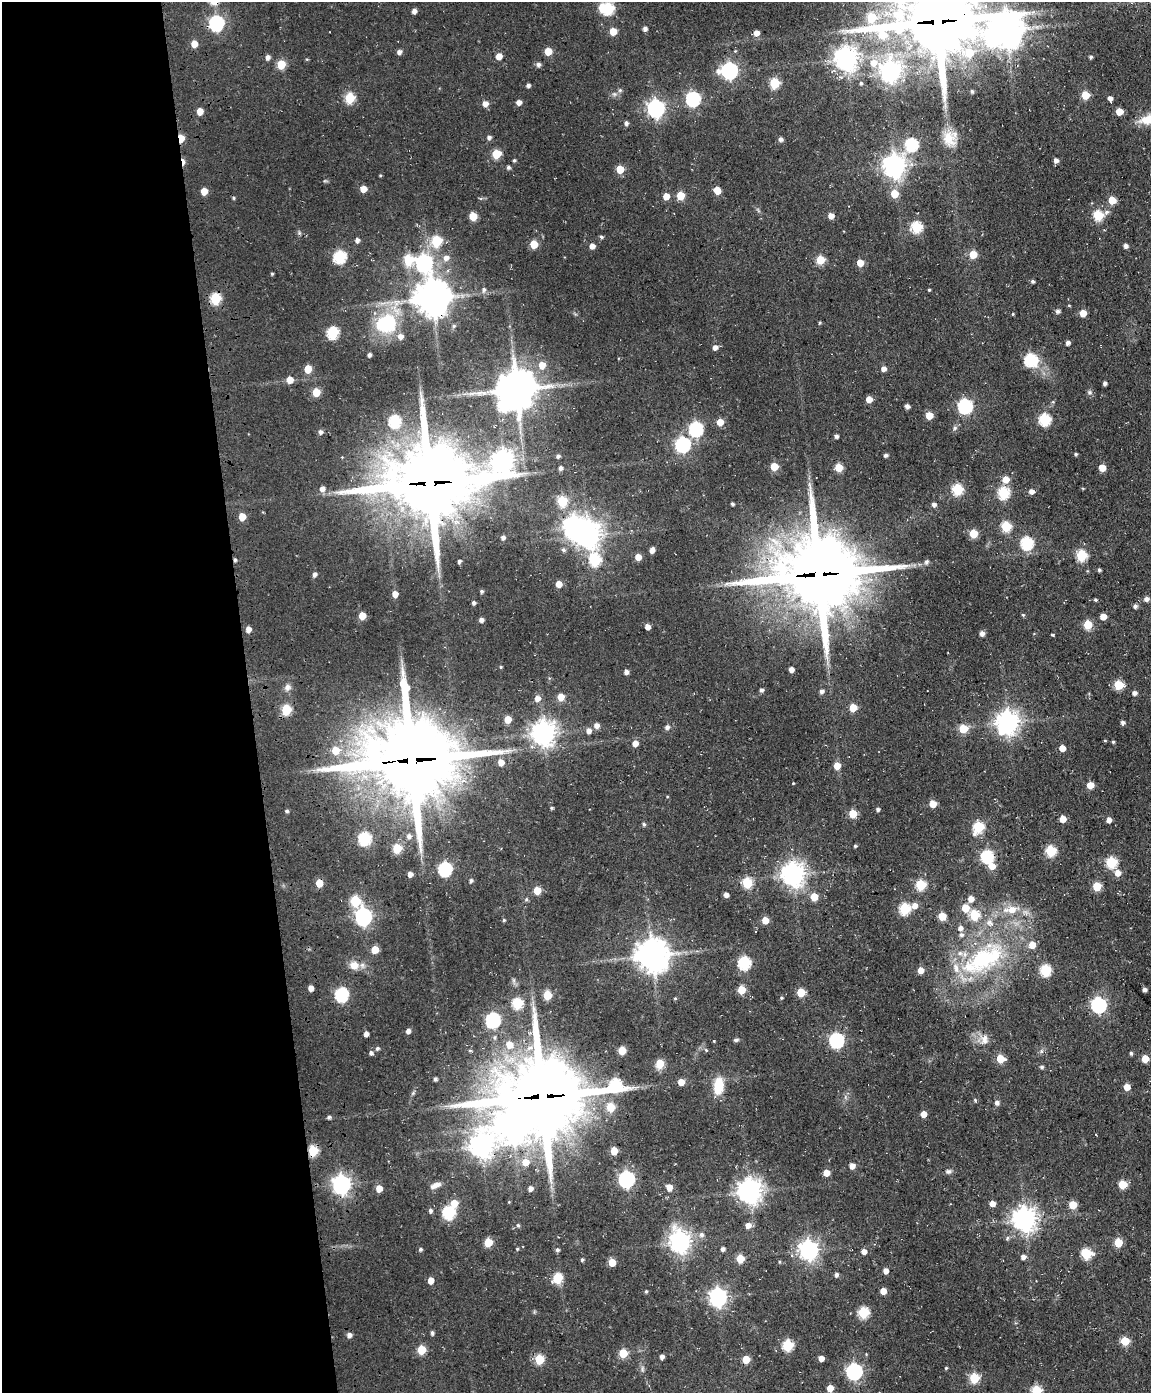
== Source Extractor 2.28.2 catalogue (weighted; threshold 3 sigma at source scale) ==
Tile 5 of 4 x 3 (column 1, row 2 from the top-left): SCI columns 114-1262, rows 1652-3042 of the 4820 x 4802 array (HDU 1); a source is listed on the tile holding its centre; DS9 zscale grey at full resolution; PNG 1153 x 1395 px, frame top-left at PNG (2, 2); no overlay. Shown black and unused: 22% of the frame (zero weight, under 3 of 4 exposures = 11% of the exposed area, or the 3 px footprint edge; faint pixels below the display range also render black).
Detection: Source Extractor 2.28.2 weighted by HDU 2 'WHT'; one run over the whole footprint, this tile lists its part. Background 0.0634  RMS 0.0094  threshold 0.0423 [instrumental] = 3 sigma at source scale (4.5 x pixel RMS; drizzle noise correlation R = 1.50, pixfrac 1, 0.05/0.05 arcsec/px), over >= 5 px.
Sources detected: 354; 8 inside a brighter object's white glare — not listed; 4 inside a brighter listed object's ellipse — not listed separately; the other 342 listed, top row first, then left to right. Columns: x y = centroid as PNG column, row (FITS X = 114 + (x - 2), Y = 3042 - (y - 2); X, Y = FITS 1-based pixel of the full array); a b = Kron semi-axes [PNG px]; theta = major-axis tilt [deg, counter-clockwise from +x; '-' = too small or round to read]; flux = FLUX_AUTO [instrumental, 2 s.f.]
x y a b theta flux
608 9 6 5 - 73
414 11 4 4 - 4.2
937 22 29 23 -7 8700
216 23 7 6 - 180
645 29 4 4 - 3.2
1007 30 14 10 -55 1800
613 31 5 5 - 16
756 33 5 5 - 6.3
194 44 5 5 - 11
399 52 5 5 - 3.4
548 52 5 5 - 17
499 56 5 5 - 9.3
268 57 5 5 - 3.9
1091 57 4 4 - 1.5
307 59 5 3 - 0.84
846 59 8 8 - 790
874 63 9 8 - 11
281 64 5 5 - 30
538 64 6 5 - 2.8
729 71 7 7 - 250
890 72 8 8 - 470
775 83 5 5 - 47
861 83 5 4 - 1.5
528 85 4 4 - 2.6
620 90 6 5 - 1.6
972 91 4 4 - 1.7
1085 95 5 5 - 25
350 98 6 5 - 50
1110 98 5 4 - 3.9
693 99 6 6 - 150
519 102 4 4 - 5.1
485 104 5 5 - 5.8
656 108 7 7 - 310
200 111 5 5 - 11
1119 112 5 5 - 17
1150 119 25 11 17 22
626 123 5 5 - 2.7
489 137 5 4 - 2.6
181 138 6 4 -86 20
781 139 5 5 - 3
949 139 21 16 -65 16
911 144 6 6 - 110
496 154 5 5 - 30
514 160 4 3 - 1.3
1056 160 5 5 - 3.6
183 162 9 3 -85 6
894 166 9 7 83 670
508 167 4 4 - 2.1
620 169 5 5 - 18
380 175 4 3 - 0.87
363 189 5 5 - 10
717 190 6 5 - 14
204 191 5 5 - 12
894 194 6 5 - 18
666 196 5 5 - 11
680 196 5 5 - 23
233 198 5 4 - 1.2
1112 200 5 5 - 19
1106 212 8 5 41 2.5
1098 215 5 5 - 52
473 216 5 5 - 21
831 216 5 5 - 7
916 227 6 6 - 68
601 237 5 4 - 1.6
357 240 5 4 - 3.5
436 241 6 5 - 57
534 244 5 5 - 19
592 246 5 5 - 6.1
1126 246 4 4 - 3.8
973 254 5 5 - 21
340 257 6 6 - 92
446 258 7 7 - 4.7
408 260 6 6 - 36
820 260 5 5 - 30
424 263 8 7 - 270
860 263 5 5 - 13
272 274 4 3 - 1.1
1032 281 4 4 - 1.8
484 290 7 6 - 2.3
929 290 3 3 - 1.1
215 298 6 5 - 62
432 298 10 10 - 2200
1058 311 5 5 - 2.7
1083 313 5 5 - 14
1013 314 4 3 - 0.7
819 323 4 3 - 0.84
386 324 23 19 24 58
333 333 6 5 - 84
1068 343 4 4 - 3.2
715 347 5 5 - 4.7
369 355 4 3 - 2.5
1031 360 7 6 - 99
542 365 6 6 - 10
308 369 5 5 - 17
883 369 5 5 - 4.4
290 380 6 5 - 9.8
1105 383 4 3 - 2.6
516 389 11 11 - 2700
316 392 5 5 - 21
1089 392 6 5 - 1.8
869 399 5 5 - 10
907 406 4 4 - 3.3
965 406 6 6 - 170
929 416 5 5 - 15
1044 419 6 6 - 82
395 421 6 6 - 87
720 422 5 5 - 12
955 428 6 5 - 1.8
696 429 7 6 - 130
320 432 6 5 - 2.6
836 436 4 4 - 2.4
682 445 7 6 - 180
1076 454 4 4 - 1.4
886 455 4 4 - 2.2
558 456 4 4 - 1.9
503 461 10 8 -88 670
774 467 5 5 - 21
839 467 5 5 - 21
561 468 5 4 - 2.6
1102 468 5 5 - 14
1006 480 5 5 - 13
430 483 28 24 5 9600
322 489 6 5 - 4.1
957 489 6 6 - 69
1031 491 5 5 - 4.5
1003 493 6 6 - 73
562 501 6 5 - 48
732 504 3 3 - 1.6
934 504 5 5 - 2.7
242 517 5 5 - 16
1006 526 5 5 - 48
973 534 5 5 - 26
588 536 9 7 68 790
503 537 4 4 - 2.9
1027 543 6 6 - 96
563 550 5 5 - 2.2
652 550 5 4 - 4.7
1081 556 6 5 - 59
638 557 5 5 - 10
235 560 4 4 - 1.5
595 560 8 6 -82 75
459 561 4 3 - 2.1
926 562 6 5 - 1.9
1099 570 4 3 - 1.7
315 574 5 4 - 3.1
819 574 26 24 -1 9000
559 584 5 5 - 8.8
482 591 4 4 - 1.7
395 594 5 5 - 7.2
1146 599 5 4 - 4.4
1095 600 4 3 - 1.3
474 603 5 4 - 2.3
1135 606 6 4 -87 2
1023 615 5 4 - 1.2
362 616 5 5 - 17
1103 617 5 5 - 11
481 620 4 4 - 3.6
1088 625 5 5 - 32
647 627 5 4 - 5.6
248 629 5 5 - 6
982 633 4 4 - 4.2
1053 634 5 3 - 0.85
501 667 4 3 - 0.89
791 670 4 4 - 5
626 672 5 5 - 3.1
1118 685 5 5 - 41
287 687 9 8 - 4
761 690 5 4 - 2.4
821 691 5 5 - 2.9
1134 693 5 5 - 2.9
561 697 5 5 - 12
537 698 6 6 - 5.6
853 708 5 5 - 18
286 710 6 5 - 50
508 719 5 5 - 13
1007 722 8 8 - 690
1123 723 4 4 - 2.6
597 725 6 5 - 4.7
667 727 6 5 - 3
963 729 5 5 - 28
589 731 6 5 - 5
544 733 8 8 - 850
1105 741 3 3 - 0.89
1113 742 3 3 - 1.2
635 743 5 5 - 7.7
1062 748 5 4 - 9
335 750 7 7 - 15
412 760 27 27 - 11000
501 762 6 5 - 8.2
837 766 5 5 - 12
793 783 3 3 - 0.69
1090 785 5 5 - 15
933 804 5 5 - 12
552 808 4 3 - 1.1
878 809 4 4 - 2.3
287 811 4 4 - 1.8
853 814 5 5 - 21
1063 819 5 5 - 11
1109 820 4 4 - 5.4
644 824 5 4 - 1.4
978 827 7 6 - 63
409 836 6 6 - 3.6
365 839 6 6 - 100
855 846 4 4 - 1.1
397 848 5 5 - 37
1051 851 6 5 - 61
987 856 6 6 - 100
1111 862 6 6 - 65
992 866 7 6 - 10
445 869 6 6 - 140
1118 873 7 7 - 7.3
410 874 4 4 - 4.6
793 874 8 8 - 780
471 881 4 4 - 2
319 883 5 5 - 17
747 883 6 5 - 45
921 885 5 5 - 51
1097 886 5 5 - 31
537 890 5 5 - 19
726 895 4 4 - 4.7
814 897 5 5 - 19
526 899 5 5 - 1.5
971 899 5 5 - 7.9
355 901 6 6 - 46
915 906 6 6 - 6.5
965 908 6 5 - 17
905 909 6 6 - 68
1011 910 17 9 5 13
974 915 6 5 - 42
942 916 5 5 - 22
363 917 7 7 - 280
504 920 4 4 - 1.2
765 920 5 5 - 12
989 922 8 8 - 4.2
960 928 6 5 - 3.7
961 935 6 5 - 2.4
1032 945 6 5 - 12
375 950 5 5 - 17
652 955 10 10 - 1700
982 959 35 26 29 84
744 963 6 6 - 100
354 965 12 10 -24 9.5
921 970 5 5 - 8.5
1045 970 6 6 - 71
311 988 5 4 - 6.3
741 990 5 5 - 23
1144 990 4 4 - 3.2
801 992 5 5 - 20
341 995 7 6 - 130
547 995 5 5 - 27
675 998 4 4 - 0.92
781 998 4 4 - 1
517 1003 6 5 - 62
1099 1005 7 6 - 190
493 1020 7 6 - 150
408 1031 5 4 - 3.7
366 1034 4 4 - 4.7
736 1040 6 4 3 1.7
836 1040 7 6 - 180
984 1040 13 9 79 7
509 1045 7 7 - 11
377 1048 5 5 - 2
470 1050 5 3 - 0.99
622 1050 5 5 - 23
706 1050 6 3 -44 1.2
371 1053 5 5 - 2.4
1131 1053 4 4 - 1.5
1000 1058 5 5 - 19
1145 1059 5 5 - 17
660 1063 6 5 - 20
1042 1067 4 4 - 1.8
435 1079 4 3 - 2
681 1082 5 5 - 11
718 1086 16 10 84 24
1127 1087 5 5 - 11
542 1097 26 26 - 9400
975 1100 5 4 - 1.1
997 1103 6 6 - 2.5
610 1107 5 5 - 27
924 1114 5 4 - 9.4
329 1117 5 4 - 1.9
481 1146 10 9 - 770
313 1151 6 5 - 49
614 1151 5 5 - 18
525 1162 7 6 - 11
852 1166 5 5 - 6.6
948 1171 8 6 -1 2.3
826 1173 5 5 - 9.7
626 1179 7 6 - 230
341 1184 7 7 - 410
1122 1184 5 5 - 31
435 1185 14 7 23 5.8
669 1187 6 5 - 8.1
379 1188 5 5 - 11
530 1189 5 5 - 3.5
750 1191 8 8 - 870
454 1203 6 5 - 14
992 1203 5 4 - 6.9
1073 1205 5 5 - 21
430 1211 5 4 - 2.2
449 1213 7 6 - 100
1024 1219 8 8 - 830
518 1225 5 4 - 1.3
748 1225 6 5 - 6.4
701 1235 6 6 - 3
488 1242 5 5 - 28
680 1242 8 7 - 570
1118 1243 5 5 - 29
420 1249 4 4 - 1.7
517 1249 4 3 - 0.98
723 1249 4 4 - 2.7
557 1250 5 4 - 2
809 1250 7 7 - 460
864 1251 5 5 - 5.6
1086 1254 6 5 - 62
1023 1257 5 4 - 4.3
740 1259 5 5 - 23
582 1260 4 4 - 1.6
612 1262 5 5 - 17
886 1271 5 4 - 6
836 1275 4 4 - 2.7
557 1278 6 5 - 49
431 1280 5 4 - 8.4
646 1291 4 3 - 1.3
883 1291 5 5 - 9.2
718 1297 7 7 - 370
863 1312 6 6 - 63
432 1333 5 4 - 2
349 1335 5 5 - 4
1125 1341 5 5 - 28
788 1345 6 5 - 60
421 1350 5 5 - 32
623 1353 5 5 - 30
662 1357 4 4 - 3.7
821 1358 4 4 - 6.2
539 1359 5 5 - 40
746 1359 5 5 - 21
946 1368 4 3 - 1
854 1371 7 7 - 230
974 1378 5 5 - 47
830 1388 5 5 - 10
1036 1391 5 5 - 53
Overlapping masked pixels (flux is a lower limit): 12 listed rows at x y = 937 22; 181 138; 183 162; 432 298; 430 483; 235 560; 819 574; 412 760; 319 883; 542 1097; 481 1146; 313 1151
Isophote crosses this tile's border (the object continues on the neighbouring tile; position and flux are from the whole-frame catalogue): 3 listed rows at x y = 937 22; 1150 119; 1036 1391